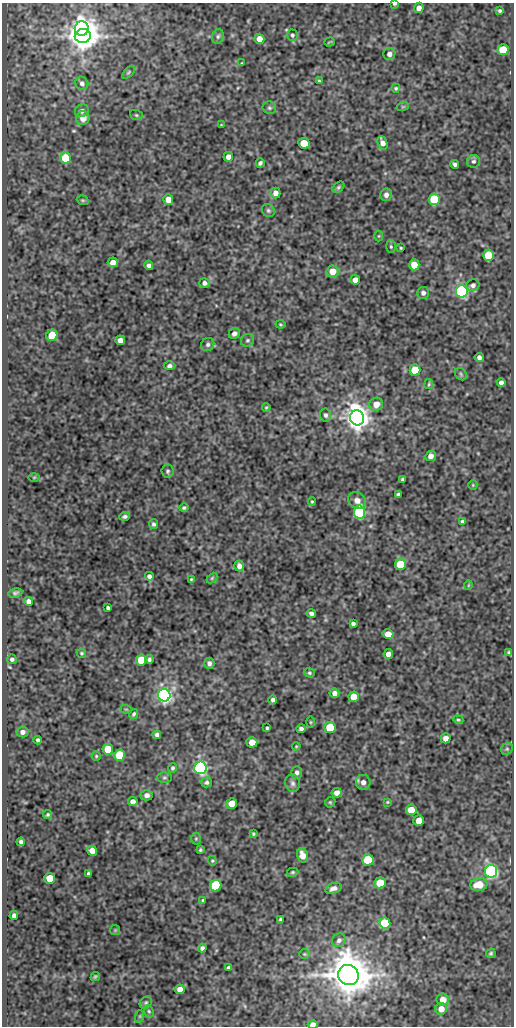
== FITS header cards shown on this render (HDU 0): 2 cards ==
NAXIS1  =                  512
NAXIS2  =                 1024

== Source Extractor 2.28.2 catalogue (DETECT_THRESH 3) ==
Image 512 x 1024 px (HDU 0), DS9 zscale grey, 1 PNG px = 1 image px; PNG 516 x 1028 px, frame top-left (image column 1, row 1024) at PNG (2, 3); each listed source drawn as its Kron ellipse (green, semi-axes under 4 px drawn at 4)
Background 166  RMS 0.66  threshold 1.97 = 3 sigma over >= 5 px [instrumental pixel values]
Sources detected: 170; all 170 listed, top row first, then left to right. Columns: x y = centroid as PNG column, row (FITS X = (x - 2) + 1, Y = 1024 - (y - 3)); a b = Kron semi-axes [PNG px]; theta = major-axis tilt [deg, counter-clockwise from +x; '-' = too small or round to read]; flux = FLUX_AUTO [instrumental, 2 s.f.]
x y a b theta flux
395 4 4 3 - 70
419 8 5 4 - 230
500 11 4 4 - 70
82 29 7 7 - 19000
292 35 5 5 - 85
83 36 8 7 - 86000
218 36 7 5 74 110
259 39 5 5 - 380
329 42 5 2 - 36
503 50 5 5 - 1700
389 54 6 6 - 190
242 63 4 3 - 42
129 72 8 4 45 68
319 81 3 3 - 50
82 83 7 6 - 150
396 88 4 4 - 59
403 106 6 4 19 56
269 108 7 6 - 90
82 111 7 6 - 120
136 115 6 5 - 66
83 118 7 6 - 360
221 125 2 2 - 28
304 143 6 5 - 910
382 143 7 4 -70 250
228 157 5 4 - 280
65 158 5 5 - 1700
473 161 6 6 - 99
260 163 4 3 - 100
455 164 4 3 - 110
338 187 6 4 41 74
275 193 5 5 - 250
386 195 6 6 - 190
434 199 5 5 - 2600
83 200 6 4 -19 60
168 200 5 5 - 420
268 210 7 6 - 92
379 236 5 3 - 39
391 247 6 5 - 69
401 248 3 2 - 45
489 255 5 5 - 2000
113 262 5 5 - 350
149 265 4 4 - 150
414 265 5 5 - 730
333 271 6 6 - 540
355 280 5 4 - 290
204 283 5 5 - 140
473 285 7 6 - 140
462 291 6 6 - 10000
423 293 6 6 - 130
280 324 5 3 - 49
234 333 6 5 - 180
52 335 6 5 - 1000
120 340 5 5 - 290
248 340 7 6 - 94
208 345 7 6 - 120
479 357 4 4 - 160
170 366 6 4 1 120
415 370 5 5 - 1200
461 374 7 5 -48 79
501 382 4 4 - 160
429 384 5 4 - 51
376 404 7 6 - 470
266 407 4 3 - 50
326 415 7 5 -66 120
357 418 7 7 - 58000
431 456 5 5 - 210
167 471 6 6 - 88
34 477 5 3 - 42
403 479 4 3 - 90
473 485 5 4 - 46
398 495 4 3 - 93
357 500 9 8 - 280
312 502 4 3 - 46
184 508 4 4 - 73
360 512 6 5 - 5200
125 516 5 4 - 100
462 521 3 3 - 66
153 524 5 4 - 96
400 565 5 5 - 2300
239 566 5 5 - 220
149 576 4 4 - 150
212 578 6 4 46 53
191 579 4 3 - 47
468 585 5 3 - 36
15 593 7 4 10 90
28 601 4 4 - 180
108 608 4 3 - 87
311 613 5 4 - 120
353 624 4 4 - 110
388 634 5 5 - 450
509 652 4 3 - 57
81 653 5 4 - 60
388 654 5 4 - 270
12 659 5 5 - 96
149 659 4 4 - 98
141 660 5 5 - 1100
209 663 5 5 - 150
310 673 5 4 - 68
334 693 5 5 - 210
164 695 6 6 - 16000
354 697 5 5 - 780
273 700 4 4 - 120
126 709 6 3 -18 42
134 714 5 3 - 76
458 720 5 4 - 58
310 722 6 4 -89 46
330 727 5 5 - 1900
267 728 3 3 - 62
301 729 4 4 - 110
22 732 6 5 - 190
157 735 4 4 - 120
446 738 5 5 - 270
38 740 4 3 - 92
252 742 5 5 - 520
296 746 4 3 - 43
108 749 5 5 - 980
507 749 6 5 - 75
119 755 5 5 - 2200
96 756 4 4 - 49
172 768 5 4 - 74
200 768 6 6 - 11000
297 772 6 5 - 160
164 778 7 5 0 82
207 782 5 5 - 86
363 782 7 7 - 250
292 783 9 7 -74 140
337 793 5 4 - 290
147 795 6 5 - 170
133 801 4 4 - 230
330 802 6 5 - 55
387 802 3 3 - 41
232 804 5 5 - 780
411 810 5 5 - 630
47 815 5 4 - 69
419 821 5 5 - 450
253 834 4 3 - 61
196 839 6 5 - 61
21 842 4 4 - 110
200 850 4 3 - 53
92 851 5 4 - 340
302 855 7 5 -72 390
368 860 5 5 - 2600
212 861 5 4 - 51
491 871 6 6 - 13000
293 872 6 4 15 66
88 874 4 3 - 78
50 878 5 5 - 900
380 883 5 5 - 1100
479 885 8 6 8 870
216 886 6 5 - 3500
333 888 8 5 19 180
203 900 4 3 - 51
14 915 4 4 - 150
280 919 4 3 - 63
385 923 5 5 - 1800
115 930 5 5 - 57
339 940 7 6 - 140
202 948 4 4 - 110
491 953 5 4 - 71
304 954 5 4 - 53
229 968 4 3 - 83
348 975 10 10 - 160000
95 976 5 3 - 64
180 989 5 5 - 410
443 1000 6 6 - 460
146 1003 6 5 - 86
441 1009 6 5 - 380
149 1011 6 4 -68 66
140 1016 6 4 72 60
313 1025 5 4 - 350
At the frame edge (FLAGS 8, measured only in part): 2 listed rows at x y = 395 4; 313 1025

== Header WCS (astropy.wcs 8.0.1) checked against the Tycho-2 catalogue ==
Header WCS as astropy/WCSLIB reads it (CRVAL/CRPIX/CD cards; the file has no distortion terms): RA---SIN/DEC--SIN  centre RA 05:38:08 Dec -06:16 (84.53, -6.27 deg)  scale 1 arcsec/px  FOV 8.5' x 17.1'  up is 0 deg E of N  parity normal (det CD < 0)
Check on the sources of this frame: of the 60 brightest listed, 4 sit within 1.5 arcsec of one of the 11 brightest Tycho-2 stars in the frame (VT <= 11.58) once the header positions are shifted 0.04 arcsec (0.04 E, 0.01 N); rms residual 0.30 arcsec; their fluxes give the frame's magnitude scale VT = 21.35 - 2.5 log10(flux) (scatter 0.09 mag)
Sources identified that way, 4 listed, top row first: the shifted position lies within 1.5 arcsec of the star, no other Tycho-2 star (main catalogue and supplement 1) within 3.0 arcsec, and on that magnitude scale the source's flux lands within +1.5 / -3 mag of the star's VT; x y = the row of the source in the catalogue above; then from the Tycho-2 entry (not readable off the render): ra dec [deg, ICRS J2000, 3 dp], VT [Tycho-2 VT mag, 2 dp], TYC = Tycho-2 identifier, HIP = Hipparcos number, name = IAU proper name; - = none
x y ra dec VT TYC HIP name
83 36 84.581 -6.133 8.80 4779-625-1 - -
357 418 84.505 -6.239 9.37 4779-351-1 - -
164 695 84.559 -6.316 10.94 4779-234-1 - -
348 975 84.507 -6.394 8.40 4779-456-1 - -